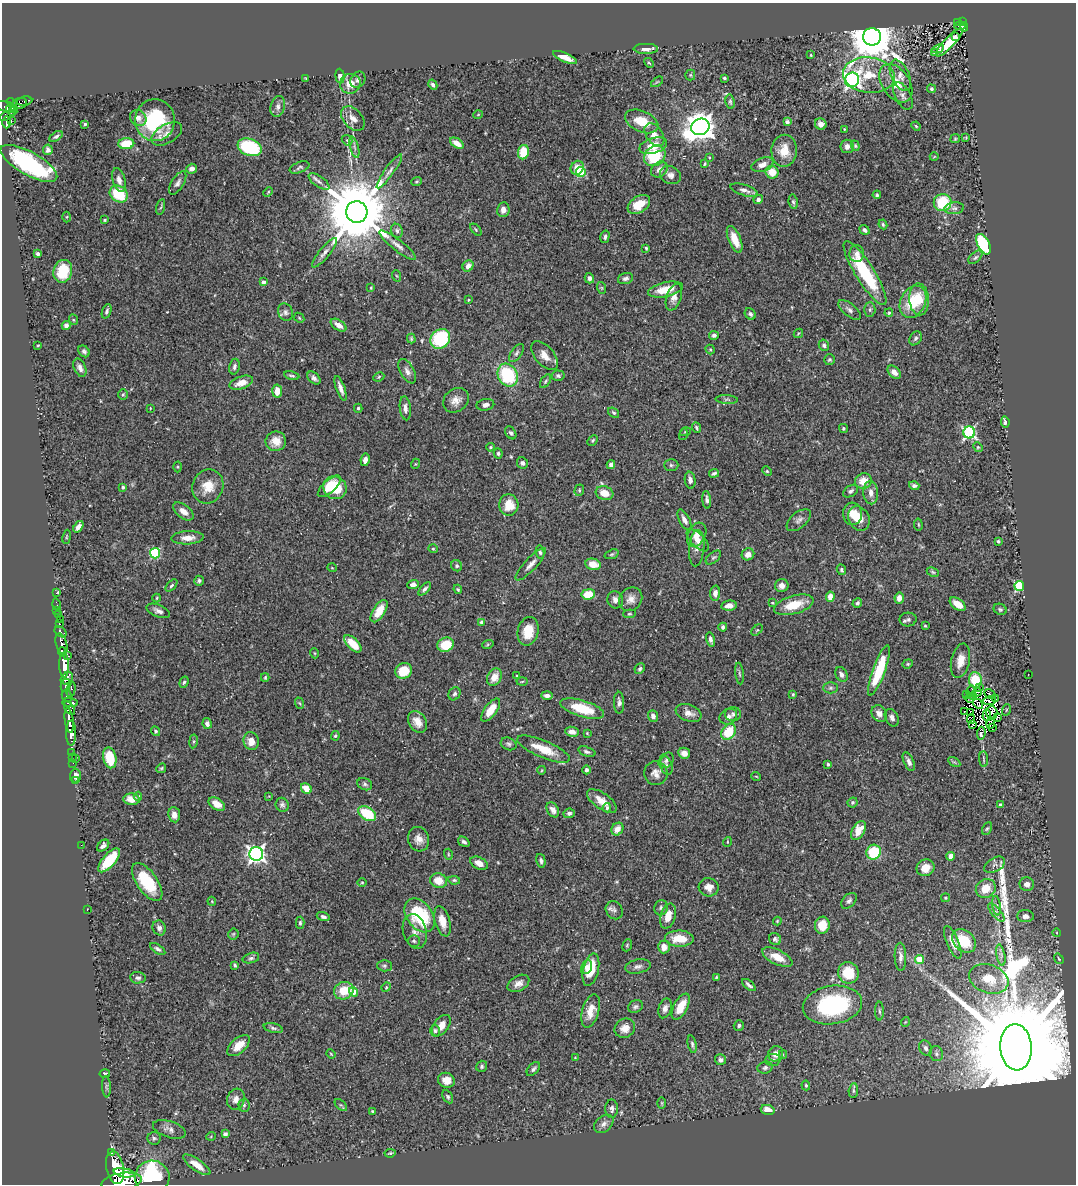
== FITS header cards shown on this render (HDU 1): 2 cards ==
NAXIS1  =                 1074
NAXIS2  =                 1182

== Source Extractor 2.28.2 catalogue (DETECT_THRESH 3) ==
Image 1074 x 1182 px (HDU 1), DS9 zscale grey, 1 PNG px = 1 image px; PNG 1078 x 1186 px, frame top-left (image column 1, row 1182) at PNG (2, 3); each listed source drawn as its Kron ellipse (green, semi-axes under 4 px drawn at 4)
Background 0.44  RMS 0.036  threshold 0.108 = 3 sigma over >= 5 px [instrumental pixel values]
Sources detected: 504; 8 with non-positive FLUX_AUTO (blend fragments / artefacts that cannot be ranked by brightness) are neither listed nor drawn; the other 496 listed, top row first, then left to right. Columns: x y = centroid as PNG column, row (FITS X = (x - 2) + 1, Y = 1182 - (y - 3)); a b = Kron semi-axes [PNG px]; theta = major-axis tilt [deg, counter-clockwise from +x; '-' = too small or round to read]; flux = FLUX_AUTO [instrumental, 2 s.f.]
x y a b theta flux
958 22 3 3 - 21
963 22 4 3 - 58
960 26 6 3 1 40
964 27 4 2 - 28
872 37 9 8 - 12000
956 37 3 3 - 7.8
949 42 18 5 46 55
646 49 12 5 0 14
938 49 6 3 28 38
934 52 3 2 - 22
811 55 3 3 - 2.2
565 57 13 4 -23 23
649 63 6 3 -44 2.7
690 75 5 5 - 3.3
869 75 26 17 -7 79
900 75 17 9 -65 20
340 76 7 4 -85 16
724 78 3 3 - 3.3
306 79 3 2 - 1.8
358 80 8 7 - 7.9
852 80 7 7 - 820
657 82 7 3 36 2.7
896 83 21 13 -56 52
350 84 10 9 - 33
433 85 5 4 - 6.7
931 89 4 4 - 5.4
903 96 15 8 -62 13
24 101 8 4 9 80
730 102 7 4 -83 4.3
12 103 5 4 - 390
19 103 8 5 14 270
6 107 12 5 -12 400
278 107 10 7 76 10
11 109 4 3 - 110
12 111 5 3 - 180
478 115 5 3 - 1.8
7 116 8 4 27 160
138 118 8 7 - 16
353 119 14 9 -49 20
155 120 21 19 -87 160
11 121 4 2 - 13
642 121 17 10 -24 53
7 122 6 3 -89 140
787 122 4 4 - 8.2
85 124 4 4 - 2.9
821 124 6 5 - 13
916 126 5 3 - 2.6
700 127 9 8 - 3500
844 129 2 2 - 2.1
167 134 17 9 30 17
654 135 13 8 -54 21
56 136 7 4 32 5.5
966 137 4 3 - 2.4
955 139 5 4 - 2.7
347 140 6 4 -44 3.9
457 143 7 4 -34 23
126 144 8 5 4 63
653 146 14 7 17 44
847 146 7 6 - 11
855 146 5 4 - 3.2
250 147 12 8 -20 160
354 147 11 3 -75 5.5
48 150 5 4 - 7.3
784 151 16 12 87 38
523 152 7 5 81 69
655 156 11 9 35 130
709 157 3 2 - 2
934 157 4 3 - 1.6
29 163 32 11 -29 300
705 164 4 3 - 2.6
762 165 11 6 21 15
299 167 10 5 21 5.5
577 168 7 6 - 26
192 169 5 5 - 8.6
659 169 9 7 39 14
389 171 21 4 55 13
581 172 5 4 - 130
772 172 6 6 - 32
670 175 11 9 -24 13
119 180 12 6 -74 15
319 181 12 5 -35 8.5
416 182 5 4 - 3.2
178 183 13 6 58 9.7
744 190 14 5 -17 12
268 192 5 3 - 2.4
119 194 9 8 - 100
877 195 4 3 - 4
758 199 5 4 - 7
793 202 7 4 -81 4.3
943 203 9 8 - 110
639 204 12 8 33 46
161 207 8 3 76 3.4
954 208 10 6 5 8
503 210 7 6 - 13
357 212 11 10 - 28000
67 217 5 3 - 2.5
105 220 3 2 - 2.8
883 224 5 3 - 3.4
476 230 7 4 -49 3.4
865 230 5 4 - 6.8
397 231 7 5 -68 6.5
605 237 6 4 76 6.4
735 239 14 6 -68 37
983 244 11 6 -62 170
397 245 22 5 -38 16
646 248 4 3 - 2.9
324 253 18 5 51 13
38 254 4 3 - 5.4
857 254 8 7 - 14
975 257 8 5 44 5.4
468 266 6 5 - 14
63 271 11 9 74 68
865 273 37 9 -58 170
397 276 6 3 -70 2.5
589 278 5 4 - 8.4
625 278 8 5 18 7.5
263 282 4 4 - 10
371 288 4 3 - 2.2
602 288 6 4 -71 2.6
665 289 18 7 12 46
674 297 14 7 71 17
919 299 16 9 -87 41
468 300 4 3 - 2
913 302 17 12 63 85
850 310 13 6 -40 11
870 310 7 5 87 5.6
107 311 7 4 70 5.1
285 312 9 7 -64 8.3
889 313 4 3 - 2.8
750 314 6 5 - 6.4
299 318 6 4 -46 3.1
74 320 5 3 - 2.5
66 325 4 4 - 8.2
339 325 9 5 -33 16
798 333 5 3 - 2.4
714 335 5 4 - 6.3
916 338 7 5 56 5.7
411 339 5 3 - 3.3
440 339 10 9 - 180
38 345 3 2 - 1.9
824 345 6 5 - 5.9
710 350 5 4 - 2.5
84 351 6 5 - 6.5
516 353 10 5 54 6.5
545 356 17 9 -49 24
829 360 5 5 - 4.3
234 367 8 5 78 6.5
80 368 10 5 -66 12
407 371 13 7 -60 12
894 372 8 5 -45 13
508 375 12 9 -60 180
292 376 8 3 -11 4.2
558 376 6 5 - 5.6
379 377 6 4 25 3.2
314 378 8 5 -46 7.8
545 381 7 4 57 4.3
241 383 12 6 19 22
341 388 13 4 -70 14
277 391 6 5 - 22
123 394 5 5 - 3.6
727 399 11 4 -4 4.9
456 400 14 11 38 21
485 405 9 6 11 11
150 408 4 2 - 1.4
358 408 4 4 - 3.3
405 408 12 5 -84 11
614 413 6 4 -38 4
1005 422 6 4 -81 6.1
696 428 5 3 - 4
843 428 4 4 - 4.1
685 432 5 3 - 2.6
969 432 6 6 - 420
511 433 7 5 -55 5.8
683 434 6 3 73 2.3
593 440 6 4 46 3.1
276 441 10 10 - 26
490 447 4 3 - 3.1
978 447 5 4 - 2.8
498 453 5 4 - 4.4
365 460 6 4 80 11
522 463 6 5 - 6.8
415 464 5 3 - 2.1
611 465 4 4 - 7.9
671 465 7 6 - 4.7
178 467 5 3 - 2.3
767 471 5 4 - 3
714 473 5 3 - 5
690 480 8 5 -82 10
863 481 8 7 - 34
329 486 14 6 42 52
914 486 5 4 - 5.9
123 487 3 3 - 4.8
208 487 17 15 68 43
335 488 12 11 - 70
579 490 6 4 72 3.4
851 491 8 5 32 6.7
604 493 9 6 -18 29
871 493 11 7 -86 18
707 500 9 4 -84 7.6
509 505 11 9 -86 41
183 511 12 6 -39 17
852 514 11 9 -84 27
859 518 13 10 -62 38
684 520 11 5 -62 13
799 520 14 8 40 11
918 525 6 3 -81 2.5
78 527 6 4 54 13
697 535 13 8 62 20
67 537 7 3 81 2.6
188 538 16 6 3 22
698 540 14 6 -45 21
998 541 3 3 - 3.6
697 548 18 7 85 15
433 549 4 4 - 3.1
540 552 7 4 -80 4.6
155 553 5 5 - 180
612 554 7 4 19 4.1
748 554 6 6 - 17
713 557 9 5 40 4.8
531 564 21 6 47 17
593 564 8 5 -12 32
457 566 6 5 - 4.4
332 568 5 3 - 1.8
841 570 5 4 - 4.9
933 572 6 4 -27 3.4
199 581 5 4 - 5.2
171 585 7 4 46 4.6
413 585 6 4 3 10
782 586 7 6 - 12
1019 586 5 4 - 230
425 589 8 4 46 6.5
458 589 4 3 - 2.6
56 593 3 3 - 8.1
715 593 7 5 87 13
588 594 7 5 7 51
830 597 5 4 - 25
157 598 4 4 - 2.4
899 598 5 5 - 17
631 599 13 11 50 19
615 600 9 8 - 12
772 603 3 2 - 2
857 603 5 4 - 5.6
57 604 6 2 -71 14
958 604 9 5 -37 30
794 605 20 9 16 55
729 606 8 5 8 18
1000 609 7 5 -25 4.4
57 610 2 2 - 8.3
158 611 12 6 -22 10
379 611 12 6 58 42
629 614 6 4 5 3.2
58 615 3 2 - 29
60 619 2 2 - 10
908 619 8 7 - 6.9
482 622 4 4 - 12
59 624 3 3 - 84
925 626 3 2 - 2.1
723 627 4 4 - 4.9
757 630 7 4 43 3.3
528 631 14 10 77 47
61 632 6 4 -35 280
710 639 7 4 -76 8.5
61 644 11 5 -74 1200
353 644 11 5 -45 53
488 644 6 3 19 2.8
446 645 8 7 - 70
62 652 5 3 - 650
314 653 5 3 - 2.1
68 656 4 3 - 140
960 661 17 9 77 28
908 664 5 4 - 3.1
64 665 12 4 -89 2700
640 669 5 5 - 4.7
404 671 8 7 - 59
879 671 26 6 70 110
739 674 11 3 -83 4.7
841 674 8 5 -61 9.8
1028 674 2 2 - 1.2
517 676 4 3 - 2.2
265 677 4 3 - 2.8
494 677 9 7 62 27
67 678 7 5 44 1000
975 680 8 6 -82 61
522 681 5 3 - 2.4
184 682 6 4 70 4
65 685 6 4 78 440
831 688 7 5 1 5.3
979 688 2 2 - 16
71 689 7 3 78 220
971 691 6 2 74 3.1
977 692 4 2 - 4.1
455 694 7 5 58 6.5
793 694 3 3 - 2.8
967 694 3 2 - 3
990 694 6 2 -30 0.38
547 695 5 4 - 9.5
67 696 6 5 - 480
973 696 3 2 - 1.2
970 698 5 2 - 0.7
995 698 3 2 - 25
989 701 7 3 7 4.5
70 703 8 3 -5 430
299 703 6 3 -69 3.3
619 703 11 5 -89 9.1
978 704 6 2 -42 0.23
69 708 8 4 -55 540
582 709 23 8 -17 79
491 710 13 6 54 39
1006 710 6 3 71 2.4
965 711 3 2 - 3
689 713 13 8 -21 18
879 713 9 7 -55 16
970 713 4 2 - 0.82
992 713 7 6 - 2.8
733 714 8 7 - 7
987 715 6 2 86 2.6
653 716 6 5 - 9.9
728 717 9 7 31 10
998 717 4 3 - 3.7
892 718 9 6 -63 9.7
971 719 5 2 - 2.1
69 720 12 4 -82 1300
417 722 12 8 -57 25
207 723 5 4 - 9.5
991 723 6 2 81 3.8
973 725 4 3 - 0.44
992 728 4 2 - 3.5
155 731 5 4 - 3.8
572 732 7 5 -8 13
728 732 8 6 54 71
71 733 13 5 -89 1700
587 733 4 4 - 2.3
981 733 7 3 83 6.8
335 736 5 4 - 3.1
193 741 7 3 82 3.3
251 741 9 7 -75 26
509 744 8 6 -21 5.7
544 749 28 8 -23 52
72 752 3 2 - 34
587 752 9 4 -17 6.2
684 753 6 5 - 14
72 757 3 2 - 14
110 758 10 6 -78 81
76 759 3 3 - 73
983 759 8 3 -85 2.8
666 760 9 6 45 7.2
909 762 10 5 -66 9.3
954 762 7 4 -31 3.2
73 763 2 2 - 5
828 764 3 3 - 3.5
666 766 10 5 -75 6.7
161 768 5 4 - 3.1
542 770 4 3 - 1.9
586 770 4 4 - 6.2
656 773 12 12 - 17
75 776 7 5 87 12
756 776 5 3 - 2
75 781 2 2 - 12
365 784 7 6 - 5.3
306 788 6 5 - 27
138 796 4 4 - 3.5
269 796 4 3 - 1.6
132 799 8 5 -4 22
602 801 17 8 -35 25
853 802 5 4 - 4.9
217 804 9 5 -32 21
282 805 7 6 - 6.7
1000 805 3 3 - 6.2
607 808 4 4 - 6
553 810 8 5 -62 11
569 813 6 5 - 6.2
367 814 10 6 -32 96
174 815 7 6 - 15
617 829 7 5 51 21
987 829 7 4 61 3.6
858 831 10 6 58 34
418 839 12 10 -73 20
464 842 6 4 -34 6.6
727 842 5 3 - 1.8
81 845 2 2 - 58
103 846 7 4 42 8.3
874 852 7 7 - 120
256 854 7 7 - 990
448 854 5 3 - 2.4
951 856 4 4 - 35
109 860 15 6 49 90
541 861 7 4 -76 5.6
479 863 9 6 -29 18
995 865 11 6 30 8.3
925 868 9 8 - 32
454 880 6 4 -9 3.4
439 881 8 7 - 33
147 882 22 10 -55 95
362 882 5 3 - 2
1027 884 7 7 - 12
709 887 10 9 - 20
986 888 10 9 - 43
946 898 4 3 - 2.4
212 901 4 4 - 2.2
849 901 9 6 47 7.3
997 906 10 3 -81 4.2
661 908 8 6 83 6.5
87 910 3 2 - 3.8
614 910 9 8 - 8.5
996 912 11 4 -50 8.1
420 915 19 12 -54 150
668 916 13 7 73 29
1025 916 8 6 -2 11
323 917 6 4 -17 6.5
442 921 15 7 -75 30
777 921 4 4 - 2.3
300 923 6 4 89 3.8
822 925 8 7 - 41
159 928 7 6 - 9.3
415 931 17 11 -75 21
1057 933 4 3 - 1.8
233 934 5 5 - 3.4
679 939 14 8 -1 49
775 939 6 5 - 6.4
414 941 6 6 - 4.6
964 941 13 10 -45 64
953 942 17 6 -67 26
627 945 6 4 69 3.1
664 947 6 6 - 21
158 949 8 4 -32 6.4
1001 955 11 3 -79 6.6
777 957 16 7 -26 33
900 957 14 6 -88 12
251 958 8 5 15 5.8
920 959 4 4 - 75
1059 959 5 3 - 2.3
235 965 4 3 - 3.8
384 966 7 5 -2 4.8
638 966 13 7 11 10
587 967 7 5 66 11
591 970 17 7 76 59
848 973 11 10 - 68
716 977 3 3 - 2.4
138 978 8 5 -6 6.9
989 979 20 14 -20 52
518 983 12 7 30 16
749 985 8 3 -39 6.5
386 987 5 4 - 2.5
344 991 10 8 21 55
354 992 5 4 - 40
832 1005 30 19 9 290
635 1007 7 6 - 6.1
681 1007 14 7 63 44
665 1008 10 6 72 12
591 1011 17 8 73 33
879 1011 9 3 -89 4.5
905 1022 5 3 - 1.8
441 1026 12 7 54 22
739 1026 5 4 - 5.6
273 1028 10 4 -13 6
625 1028 10 9 - 22
435 1031 6 4 -74 4.3
692 1044 9 4 -78 5.4
239 1046 13 7 42 33
1016 1047 23 15 -86 130000
926 1048 8 6 -64 8.4
331 1054 5 3 - 2.2
776 1054 8 7 - 21
783 1054 4 3 - 2.7
936 1054 7 6 - 7.3
575 1058 4 3 - 1.7
720 1060 5 5 - 7.5
773 1060 7 6 - 6.7
482 1066 6 5 - 4.7
765 1068 7 6 - 6.1
533 1069 8 5 47 6
105 1073 5 4 - 3.4
446 1080 8 7 - 24
806 1085 5 4 - 3.4
106 1087 10 4 -86 4.6
853 1091 7 5 87 4.9
448 1097 7 5 -61 4.4
236 1099 11 9 73 16
662 1103 6 4 -90 2.9
244 1105 6 5 - 5
341 1105 7 4 -43 3.8
612 1109 9 6 90 7.9
768 1110 7 5 -12 20
373 1111 4 3 - 2.7
604 1124 11 7 41 11
169 1129 17 8 -18 13
225 1134 4 4 - 6.5
211 1136 5 3 - 1.9
154 1138 6 6 - 4.7
111 1153 3 2 - 80
390 1153 6 4 7 3.5
197 1165 16 5 -35 25
115 1168 16 8 -79 4000
124 1173 10 4 -10 1400
152 1177 17 16 - 290
121 1182 20 8 9 5000
At the frame edge (FLAGS 8, measured only in part): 1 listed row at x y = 121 1182
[8 non-positive-flux detections neither listed nor drawn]